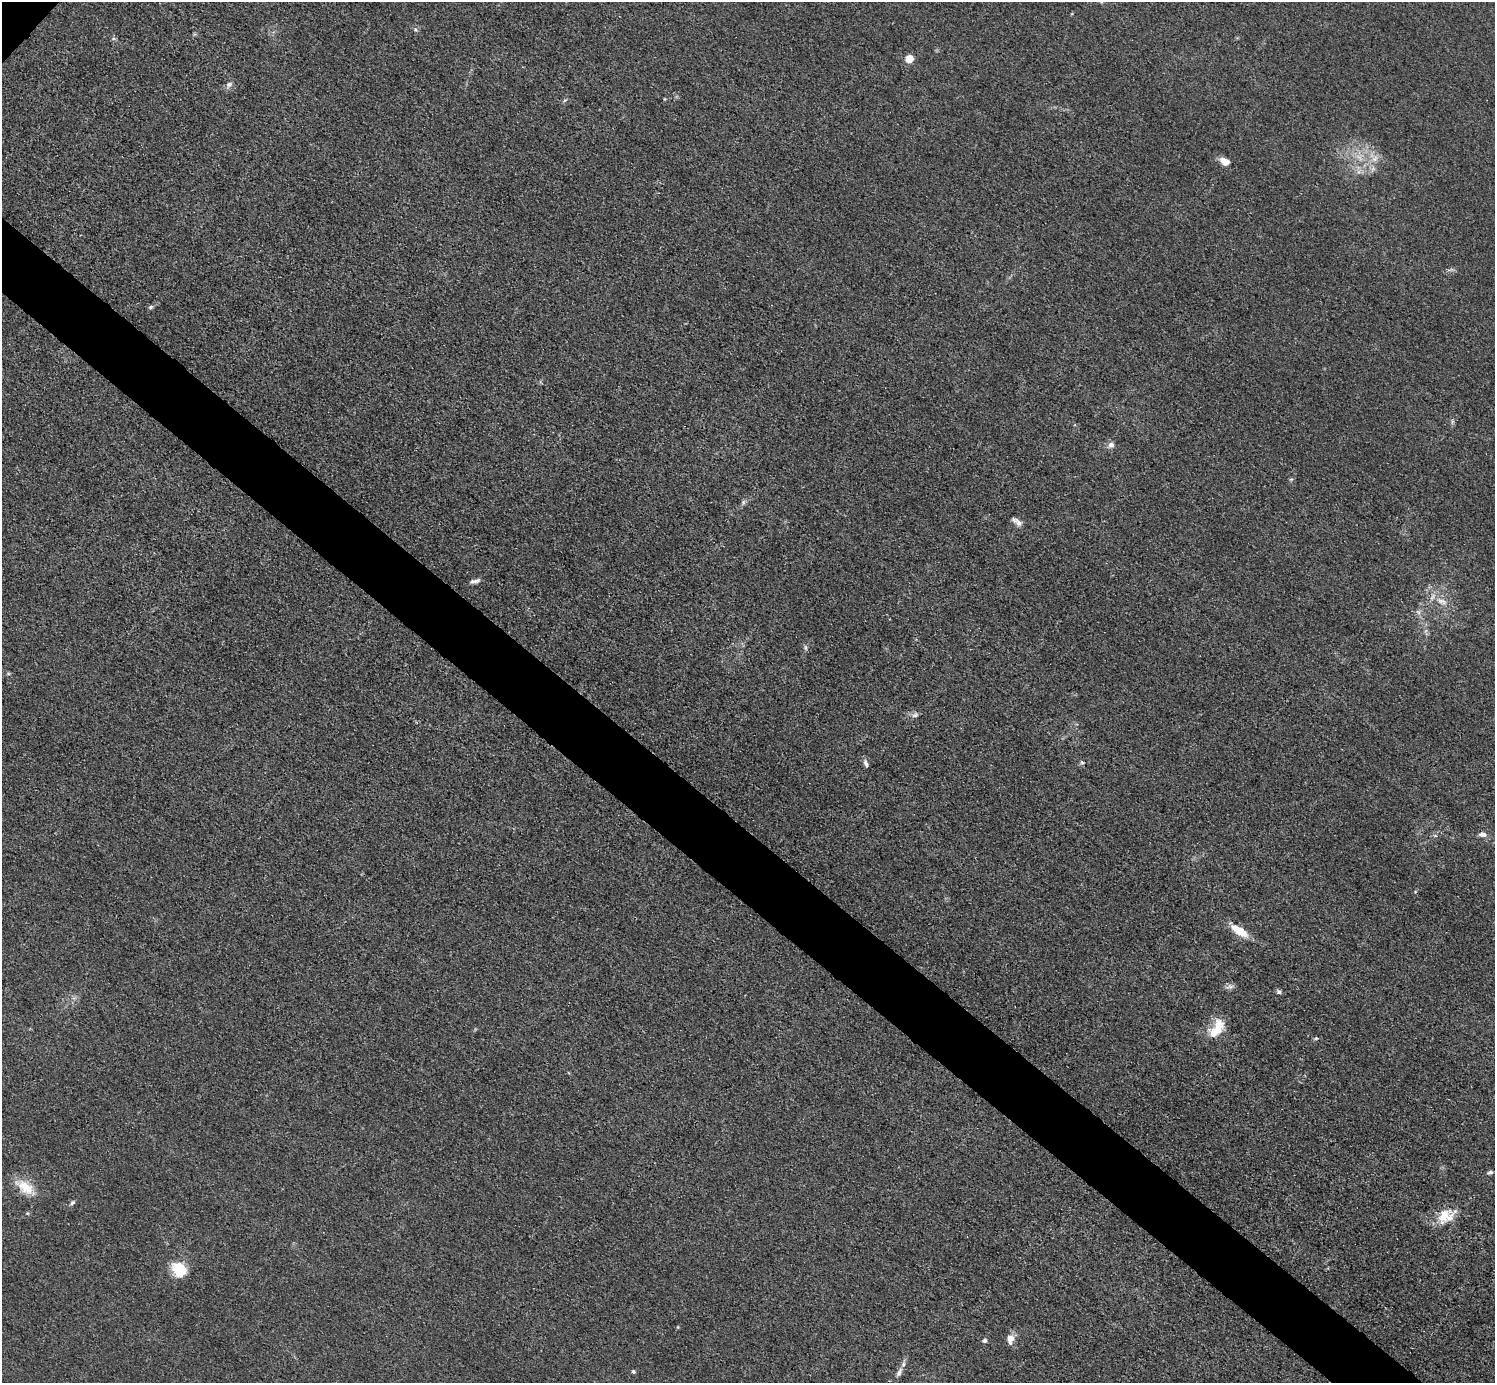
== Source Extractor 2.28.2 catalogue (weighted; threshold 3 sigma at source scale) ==
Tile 6 of 4 x 4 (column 2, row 2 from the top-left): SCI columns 1494-2986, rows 3060-4440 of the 5974 x 5976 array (HDU 1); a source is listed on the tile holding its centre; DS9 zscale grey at full resolution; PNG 1497 x 1385 px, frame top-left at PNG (2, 2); no overlay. Shown black and unused: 5% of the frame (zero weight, under 3 of 4 exposures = <1% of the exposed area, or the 3 px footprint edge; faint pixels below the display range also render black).
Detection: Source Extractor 2.28.2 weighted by HDU 2 'WHT'; one run over the whole footprint, this tile lists its part. Background 0.016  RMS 0.0044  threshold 0.0197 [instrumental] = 3 sigma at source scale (4.5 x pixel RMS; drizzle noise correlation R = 1.50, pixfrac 1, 0.05/0.05 arcsec/px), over >= 5 px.
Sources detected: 34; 1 too faint to see at this stretch — not listed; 2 inside a brighter listed object's ellipse — not listed separately; the other 31 listed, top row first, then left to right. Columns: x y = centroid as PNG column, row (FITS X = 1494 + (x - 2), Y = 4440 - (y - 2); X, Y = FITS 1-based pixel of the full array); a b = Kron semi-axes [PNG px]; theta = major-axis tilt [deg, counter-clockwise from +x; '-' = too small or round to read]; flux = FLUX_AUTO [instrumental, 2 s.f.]
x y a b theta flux
909 59 5 5 - 16
229 84 8 7 - 1.7
1375 159 11 7 40 2.9
1225 161 9 6 -30 5.8
151 307 7 4 27 0.85
1111 445 8 8 - 1.9
1291 479 6 4 18 0.59
743 502 7 4 89 0.84
1017 522 15 6 -35 2.3
475 581 14 5 12 1.6
1442 601 18 7 -23 4.3
1419 612 7 4 -89 1.1
805 648 8 4 -89 0.88
915 715 9 7 30 1.4
1082 762 5 4 - 0.6
866 763 10 5 -71 1.5
1483 834 10 6 -9 2.1
1239 931 20 8 -32 9.5
1230 986 13 6 6 1.6
1279 992 6 5 - 1
1217 1028 26 13 58 9.7
1316 1038 4 4 - 0.64
1490 1172 7 5 21 1.1
25 1187 31 13 -36 9.2
72 1202 8 5 40 0.94
1444 1214 27 15 68 8.4
179 1269 17 14 -44 12
1010 1339 11 8 87 4.3
984 1341 6 5 - 0.97
633 1371 4 4 - 0.83
899 1372 12 6 62 2